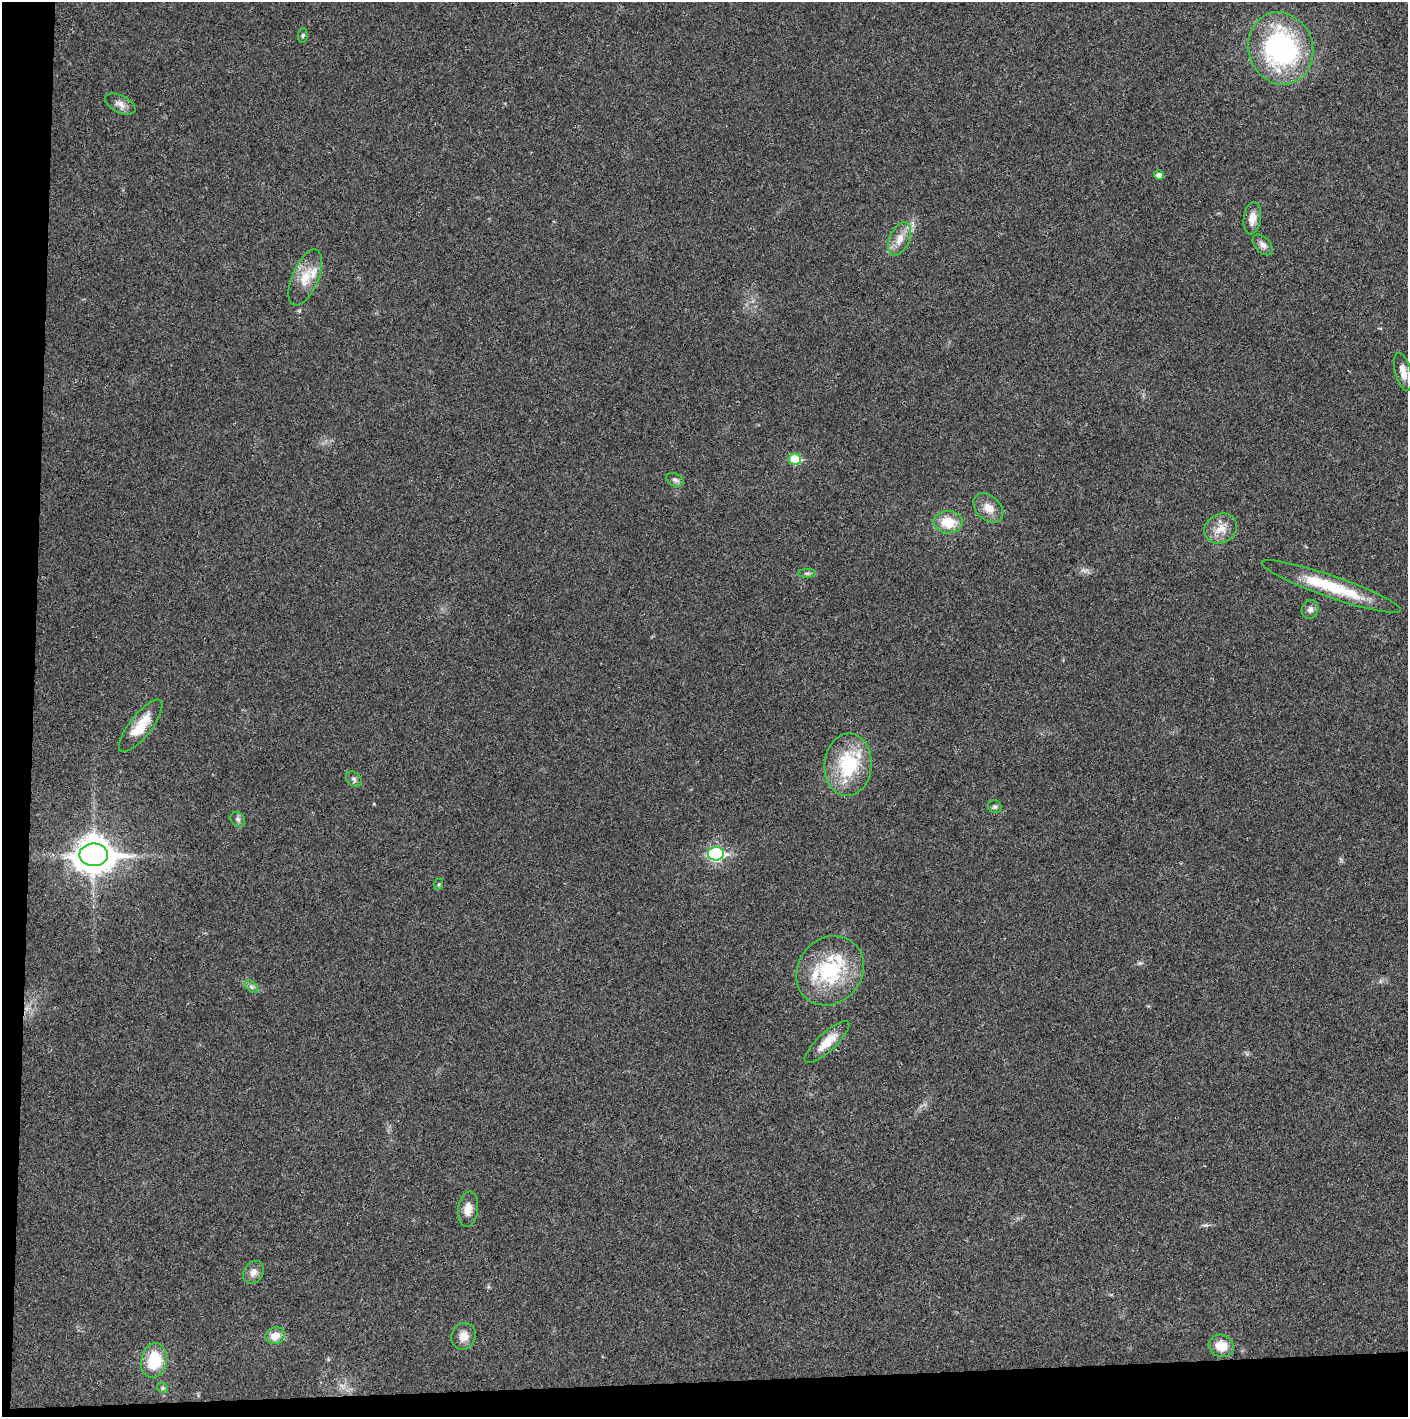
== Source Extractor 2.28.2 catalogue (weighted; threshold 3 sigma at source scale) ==
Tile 7 of 3 x 3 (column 1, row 3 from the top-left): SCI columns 4-1409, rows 3-1417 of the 4222 x 4247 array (HDU 1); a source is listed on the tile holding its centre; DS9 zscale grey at full resolution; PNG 1410 x 1419 px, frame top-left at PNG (2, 2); each listed source drawn as its Kron ellipse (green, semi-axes under 4 px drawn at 4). Shown black and unused: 5% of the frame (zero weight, under 3 of 4 exposures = <1% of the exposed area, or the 3 px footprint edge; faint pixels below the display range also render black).
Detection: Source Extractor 2.28.2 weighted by HDU 2 'WHT'; one run over the whole footprint, this tile lists its part. Background 0.0191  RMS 0.0041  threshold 0.0184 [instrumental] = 3 sigma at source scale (4.5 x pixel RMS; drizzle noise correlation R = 1.50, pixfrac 1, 0.05/0.05 arcsec/px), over >= 5 px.
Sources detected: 39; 4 inside a brighter listed object's ellipse — not listed separately; the other 35 listed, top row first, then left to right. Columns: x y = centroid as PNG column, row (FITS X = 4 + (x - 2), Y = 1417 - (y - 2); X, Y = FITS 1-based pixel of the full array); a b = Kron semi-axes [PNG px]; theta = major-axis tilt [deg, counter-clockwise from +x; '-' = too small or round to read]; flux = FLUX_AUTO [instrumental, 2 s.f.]
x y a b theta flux
303 35 7 4 83 0.63
1281 48 36 32 -72 69
120 104 16 8 -26 2.7
1159 175 5 4 - 1.7
1252 218 16 8 82 4
900 239 18 10 67 4.6
1263 245 12 7 -47 2
305 278 30 13 67 8.3
1403 372 19 8 -76 3.4
795 459 6 5 - 17
675 480 9 6 -28 1.2
988 508 17 12 -43 4.5
948 522 14 11 -1 9.2
1221 529 17 14 29 5.6
807 573 9 4 0 0.88
1331 587 73 11 -19 22
1310 609 9 8 - 1.8
141 726 32 11 52 10
848 765 31 23 86 26
354 779 9 6 -46 1.1
995 807 7 6 - 0.88
238 819 8 6 -46 1
716 854 8 7 - 67
94 855 14 11 1 800
439 884 6 4 71 0.52
830 971 36 32 49 32
251 987 8 5 -45 1
827 1042 29 9 43 6.6
468 1209 17 10 83 4.2
253 1272 12 9 60 2.5
275 1336 10 8 17 4.8
464 1336 13 12 - 3.6
1221 1346 13 11 -20 6.1
154 1360 17 13 80 15
162 1388 6 5 - 0.68